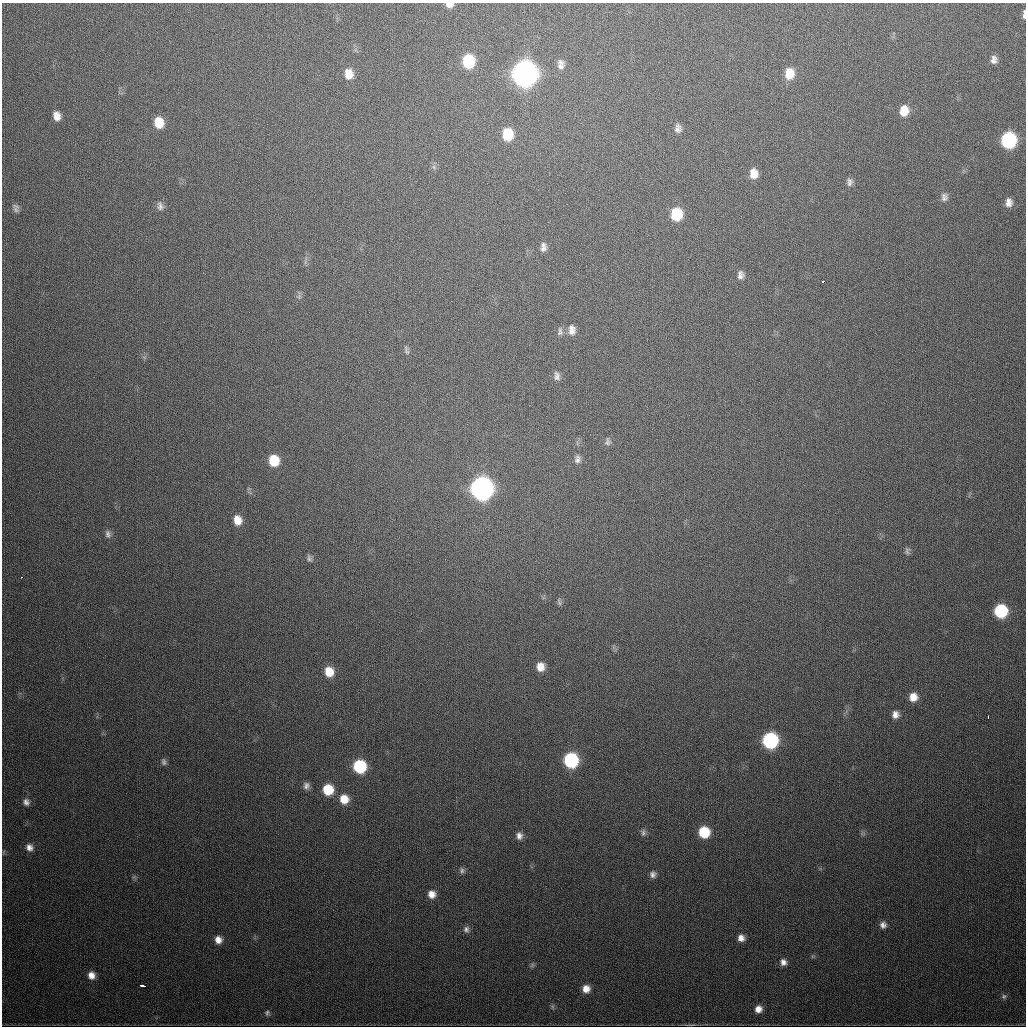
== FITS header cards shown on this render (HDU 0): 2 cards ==
NAXIS1  =                 1024
NAXIS2  =                 1024

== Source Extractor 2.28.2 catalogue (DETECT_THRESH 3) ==
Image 1024 x 1024 px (HDU 0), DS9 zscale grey, 1 PNG px = 1 image px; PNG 1028 x 1028 px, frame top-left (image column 1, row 1024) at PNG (2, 3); no overlay
Background 451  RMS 16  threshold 48.1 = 3 sigma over >= 5 px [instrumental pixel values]
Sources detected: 74; all 74 listed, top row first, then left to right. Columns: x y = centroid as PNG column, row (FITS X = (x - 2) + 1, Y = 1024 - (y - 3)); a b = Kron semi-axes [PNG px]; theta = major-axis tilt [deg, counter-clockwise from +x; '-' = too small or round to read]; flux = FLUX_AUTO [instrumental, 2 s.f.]
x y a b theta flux
449 5 8 5 2 5.7e+03
1024 14 9 3 89 3.2e+03
994 60 10 7 83 5.4e+03
468 61 11 9 -89 5.8e+04
560 66 11 10 - 5.8e+03
789 73 12 9 84 1.8e+04
349 74 12 9 -85 1.3e+04
524 74 12 11 - 1.3e+06
904 111 11 9 80 1.7e+04
57 116 9 7 -77 8.7e+03
159 122 11 8 -81 2.2e+04
678 128 11 8 -88 5.6e+03
507 134 12 9 -87 3.3e+04
1008 140 10 9 - 1.5e+05
434 167 7 4 -72 2.2e+03
754 174 9 7 -89 1.1e+04
850 182 10 7 88 4.1e+03
944 197 10 8 -86 4.6e+03
1009 203 10 7 89 6.9e+03
160 206 12 8 -78 4.9e+03
16 208 10 6 -81 3.5e+03
676 214 10 9 - 4.4e+04
543 245 8 7 - 3.6e+03
543 249 11 7 32 4.3e+03
741 275 11 8 87 5.2e+03
823 282 3 3 - 7.2e+03
572 330 13 9 -88 7.6e+03
560 332 12 7 83 3.9e+03
407 350 13 5 -72 2.8e+03
557 376 12 8 -80 5.1e+03
608 442 11 7 -89 3.5e+03
577 459 11 7 84 4.5e+03
274 460 11 9 -78 2.9e+04
482 488 11 11 - 7.2e+05
237 520 11 8 -80 1.2e+04
108 534 11 8 -81 4.5e+03
907 551 10 7 -90 3.2e+03
309 558 10 6 -72 3.2e+03
22 577 3 2 - 2.8e+03
559 602 10 4 -78 2.3e+03
1001 611 9 9 - 8.5e+04
540 667 10 9 - 1.2e+04
329 672 10 8 -77 1.8e+04
913 697 9 8 - 1.2e+04
895 714 8 7 - 6.4e+03
988 717 4 2 - 1.6e+03
770 740 10 9 - 1.7e+05
571 760 10 9 - 1.2e+05
164 762 9 7 -73 3.0e+03
360 766 9 9 - 7.6e+04
306 786 9 7 -87 4.7e+03
328 790 9 9 - 3.0e+04
344 799 10 9 - 1.5e+04
26 802 9 7 -65 4.4e+03
643 832 10 6 87 3.0e+03
704 832 9 8 - 4.0e+04
519 836 9 8 - 5.7e+03
29 847 8 8 - 6.0e+03
462 870 8 7 - 3.2e+03
653 874 7 6 - 4.2e+03
432 894 8 8 - 9.0e+03
883 925 8 8 - 4.9e+03
466 929 9 7 87 3.9e+03
741 938 7 7 - 6.9e+03
218 940 8 8 - 8.5e+03
783 962 8 7 - 5.7e+03
532 965 7 6 - 2.1e+03
91 975 9 8 - 8.7e+03
142 985 6 3 -14 3.2e+03
586 989 8 8 - 9.9e+03
1004 996 8 7 - 2.8e+03
758 1009 9 8 - 8.7e+03
267 1013 7 6 - 2.5e+03
692 1025 13 2 11 1.8e+03
At the frame edge (FLAGS 8, measured only in part): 2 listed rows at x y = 449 5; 1024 14